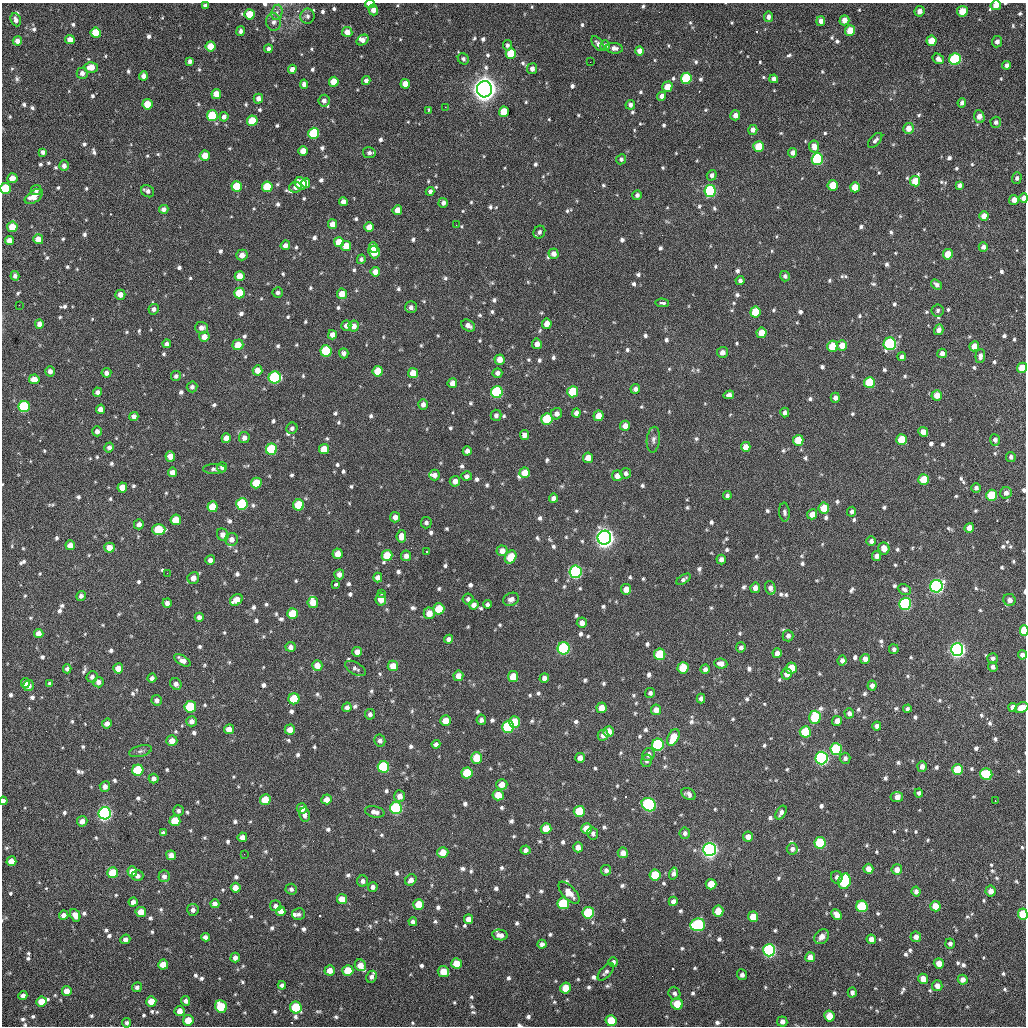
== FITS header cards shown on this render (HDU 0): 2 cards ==
NAXIS1  =                 1024 / length of data axis 1
NAXIS2  =                 1024 / length of data axis 2

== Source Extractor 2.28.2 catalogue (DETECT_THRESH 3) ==
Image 1024 x 1024 px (HDU 0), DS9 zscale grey, 1 PNG px = 1 image px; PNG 1028 x 1028 px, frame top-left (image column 1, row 1024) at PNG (2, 3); each listed source drawn as its Kron ellipse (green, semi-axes under 4 px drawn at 4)
Background 392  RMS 17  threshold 51.4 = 3 sigma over >= 5 px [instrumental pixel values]
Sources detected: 1098; of the 1098, the 500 brightest by FLUX_AUTO listed and drawn (598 fainter detections omitted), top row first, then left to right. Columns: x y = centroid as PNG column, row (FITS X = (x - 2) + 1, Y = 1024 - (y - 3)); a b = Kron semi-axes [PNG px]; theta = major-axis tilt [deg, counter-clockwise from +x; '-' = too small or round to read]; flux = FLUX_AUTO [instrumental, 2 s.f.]
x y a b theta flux
370 4 5 3 - 1.5e+04
996 5 5 4 - 9.7e+03
205 6 4 4 - 3.6e+03
373 10 5 4 - 6.7e+03
919 11 5 5 - 6.8e+03
962 11 5 5 - 2.1e+04
277 12 8 5 80 4.0e+03
250 14 5 5 - 2.6e+04
307 16 7 7 - 4.4e+03
768 17 5 4 - 5.9e+03
16 20 7 5 -68 5.1e+03
844 20 5 5 - 9.2e+03
821 21 5 4 - 7.0e+03
274 22 9 7 -83 5.7e+03
241 31 5 4 - 3.2e+03
850 31 5 5 - 2.5e+04
347 32 5 5 - 1.1e+04
96 33 5 5 - 2.6e+04
70 40 5 4 - 1.0e+04
362 40 6 5 - 7.6e+03
17 41 4 4 - 6.5e+03
931 41 5 5 - 2.1e+04
997 42 6 5 - 4.3e+03
598 44 9 5 -52 4.7e+03
507 45 5 4 - 3.2e+03
210 46 5 5 - 2.0e+04
605 46 5 5 - 6.5e+03
614 48 8 5 -6 5.7e+03
268 49 4 4 - 3.4e+03
639 51 5 4 - 8.3e+03
511 54 5 5 - 4.0e+04
463 59 6 5 - 3.3e+03
938 59 6 5 - 5.7e+03
955 59 6 5 - 1.4e+05
190 61 4 4 - 4.4e+03
590 62 2 2 - 3.3e+03
1007 65 4 4 - 4.6e+03
91 67 6 5 - 1.4e+04
292 69 4 4 - 6.9e+03
532 69 5 5 - 5.6e+03
82 73 5 5 - 5.7e+03
143 76 4 4 - 6.2e+03
686 78 5 5 - 8.4e+04
774 79 4 4 - 5.3e+03
366 80 4 4 - 4.7e+03
334 82 5 5 - 2.1e+04
304 84 4 4 - 5.3e+03
405 84 5 4 - 9.4e+03
667 87 5 5 - 1.7e+04
484 89 8 7 - 1.5e+06
216 94 5 5 - 1.5e+04
662 96 5 4 - 5.0e+03
258 99 5 4 - 5.4e+03
324 101 6 5 - 5.2e+03
962 103 5 4 - 3.2e+03
147 104 5 5 - 2.5e+04
630 105 5 5 - 4.2e+03
445 107 2 2 - 9.9e+03
428 111 4 3 - 3.3e+03
504 112 5 5 - 3.4e+04
735 115 5 5 - 7.3e+03
212 116 5 5 - 5.6e+04
224 117 5 4 - 4.7e+03
979 117 6 5 - 9.1e+03
252 121 5 5 - 3.0e+04
996 122 5 5 - 3.4e+03
908 128 5 5 - 9.7e+03
753 130 5 4 - 6.0e+03
314 133 5 5 - 8.3e+04
875 140 9 5 48 3.7e+03
814 146 6 5 - 8.7e+03
758 147 5 5 - 3.1e+04
303 151 5 5 - 1.2e+04
43 152 4 4 - 4.1e+03
369 153 6 5 - 4.0e+03
793 153 5 4 - 6.4e+03
205 155 5 5 - 1.3e+04
621 159 5 5 - 3.2e+03
817 159 6 5 - 1.2e+05
64 166 5 5 - 5.2e+03
712 175 5 5 - 3.8e+03
12 178 5 5 - 1.1e+04
1017 178 5 5 - 3.1e+03
915 181 5 5 - 2.3e+04
306 183 5 4 - 1.2e+04
301 184 7 5 -49 2.4e+04
833 185 5 5 - 2.5e+04
959 185 4 4 - 4.0e+03
237 186 5 5 - 3.9e+04
267 187 5 5 - 4.0e+04
295 187 6 5 - 5.8e+03
855 187 5 5 - 2.0e+04
6 188 5 5 - 4.8e+04
36 190 5 5 - 3.2e+03
148 191 7 5 -36 4.4e+03
430 191 4 4 - 3.9e+03
710 191 6 5 - 1.5e+05
637 195 5 4 - 3.9e+03
34 197 10 6 35 1.2e+04
1024 198 5 4 - 8.9e+03
1014 200 5 5 - 9.2e+03
343 202 4 4 - 6.8e+03
443 203 5 4 - 4.3e+03
164 209 5 4 - 5.2e+03
397 210 5 4 - 1.1e+04
984 216 5 4 - 9.9e+03
333 224 5 4 - 9.8e+03
456 225 2 2 - 3.6e+03
12 227 5 5 - 2.0e+04
369 227 5 4 - 1.3e+04
539 232 6 5 - 3.6e+03
38 239 5 5 - 1.2e+04
10 240 4 4 - 1.0e+04
339 242 5 5 - 2.2e+04
285 245 5 4 - 5.9e+03
346 246 5 5 - 1.9e+04
373 247 5 4 - 1.0e+04
983 247 5 4 - 5.0e+03
374 252 6 5 - 3.1e+04
553 254 5 5 - 6.3e+03
948 254 5 5 - 2.1e+04
242 255 6 5 - 8.2e+03
361 259 5 4 - 3.1e+03
375 272 4 4 - 8.5e+03
15 276 5 4 - 3.5e+03
240 276 5 5 - 1.4e+04
785 276 5 5 - 3.4e+03
740 280 4 4 - 3.9e+03
936 285 6 4 -36 3.9e+03
278 292 5 5 - 3.2e+03
239 293 5 5 - 3.7e+04
342 294 5 5 - 1.3e+04
120 295 5 5 - 7.6e+03
662 303 7 3 -3 8.9e+03
19 305 2 2 - 6.6e+03
411 307 6 6 - 4.3e+03
154 309 5 5 - 4.3e+03
938 311 6 6 - 3.1e+03
755 312 5 5 - 3.7e+04
39 324 4 4 - 6.8e+03
547 324 5 4 - 9.3e+03
346 326 5 5 - 5.6e+03
354 326 5 5 - 7.1e+03
468 326 7 5 -32 6.1e+03
201 328 6 6 - 6.7e+03
939 330 5 4 - 6.7e+03
761 333 5 5 - 1.9e+04
332 335 4 4 - 7.5e+03
204 337 5 5 - 1.0e+04
167 344 4 4 - 3.7e+03
537 344 5 5 - 6.9e+03
890 344 6 6 - 1.6e+05
238 345 5 5 - 1.6e+04
832 346 5 5 - 2.5e+04
842 346 5 5 - 1.6e+04
974 346 5 5 - 1.2e+04
326 351 6 5 - 6.2e+04
722 352 5 5 - 5.7e+03
344 353 5 4 - 4.7e+03
942 353 5 4 - 5.5e+03
980 356 7 5 85 4.4e+03
902 357 4 4 - 3.8e+03
500 360 5 5 - 1.3e+04
1022 368 5 5 - 2.4e+04
257 370 5 5 - 1.0e+04
50 371 5 4 - 6.0e+03
378 371 5 5 - 2.7e+04
106 373 5 5 - 4.8e+03
413 373 5 5 - 1.5e+04
497 373 5 4 - 4.5e+03
176 376 5 5 - 3.2e+03
275 377 6 6 - 1.4e+05
34 379 5 5 - 1.4e+04
452 383 5 4 - 8.3e+03
869 383 5 5 - 6.4e+04
192 387 5 5 - 3.7e+03
635 389 5 4 - 4.5e+03
97 392 4 4 - 4.5e+03
497 392 6 6 - 1.4e+05
573 392 5 5 - 5.0e+04
729 395 5 4 - 4.4e+03
937 395 5 5 - 1.2e+04
835 398 5 4 - 5.2e+03
423 404 5 5 - 4.9e+03
24 407 5 5 - 9.8e+04
100 409 4 4 - 7.0e+03
785 412 5 4 - 3.8e+03
576 413 4 4 - 5.1e+03
556 414 6 5 - 5.9e+03
496 415 5 5 - 4.0e+03
134 416 4 4 - 5.6e+03
598 416 5 5 - 1.5e+04
547 419 6 5 - 5.9e+04
625 426 5 5 - 8.7e+03
292 428 6 5 - 3.6e+03
97 431 5 4 - 4.9e+03
923 432 5 4 - 8.3e+03
524 435 5 4 - 7.0e+03
226 438 5 4 - 9.7e+03
244 438 5 5 - 6.0e+03
653 440 13 6 83 4.4e+03
798 440 5 5 - 2.4e+04
901 440 5 5 - 2.9e+04
995 440 5 5 - 4.0e+03
109 447 5 4 - 4.2e+03
746 447 5 5 - 1.1e+04
271 449 6 5 - 7.5e+04
324 449 5 5 - 1.8e+04
467 451 4 4 - 6.6e+03
170 456 5 5 - 1.4e+04
1011 457 5 5 - 3.5e+03
588 458 5 5 - 1.3e+04
222 467 5 5 - 4.3e+03
214 469 11 5 0 4.3e+03
172 472 4 4 - 7.7e+03
525 473 5 5 - 1.7e+04
626 473 5 5 - 3.5e+03
434 475 5 5 - 6.1e+03
467 476 5 4 - 4.4e+03
617 476 5 5 - 9.0e+03
923 480 5 5 - 2.7e+04
455 481 5 5 - 8.2e+03
256 483 5 5 - 3.2e+04
122 487 5 5 - 1.4e+04
976 488 5 4 - 3.4e+03
1006 493 6 5 - 5.9e+03
727 495 4 4 - 3.2e+03
992 495 5 5 - 5.1e+04
553 498 4 4 - 5.2e+03
242 504 6 5 - 9.6e+04
299 505 5 5 - 4.2e+04
213 507 5 5 - 2.6e+04
824 508 5 5 - 2.9e+04
784 512 9 5 -85 3.1e+03
852 512 5 4 - 3.2e+03
812 514 5 5 - 1.1e+04
395 517 5 5 - 6.6e+03
176 520 5 5 - 2.6e+04
426 523 6 5 - 3.3e+03
139 524 5 5 - 5.5e+03
969 528 5 4 - 9.8e+03
159 529 6 5 - 4.9e+04
223 535 6 5 - 7.0e+03
401 536 6 5 - 1.0e+04
604 538 7 6 - 9.8e+05
232 539 6 6 - 7.4e+03
871 541 5 5 - 4.3e+03
70 545 5 5 - 9.2e+03
109 548 5 5 - 1.5e+04
884 548 6 5 - 1.1e+04
502 551 5 5 - 8.3e+03
426 552 3 3 - 6.1e+03
338 554 5 5 - 1.2e+04
387 555 5 5 - 2.8e+04
406 556 5 5 - 5.7e+03
876 556 5 4 - 4.9e+03
511 557 7 5 58 2.8e+04
721 559 5 4 - 5.3e+03
210 560 5 4 - 5.1e+03
575 572 6 6 - 2.0e+05
167 573 2 2 - 3.6e+03
339 574 5 5 - 6.0e+03
378 577 5 4 - 6.1e+03
193 578 6 6 - 8.9e+03
683 579 8 4 32 3.4e+03
336 584 4 3 - 1.4e+04
936 586 6 6 - 3.3e+05
755 588 5 5 - 7.2e+03
770 588 7 5 -73 5.2e+03
626 589 5 5 - 1.1e+04
904 590 7 5 -24 3.8e+03
382 593 3 2 - 3.4e+03
81 596 5 4 - 4.1e+03
381 599 6 5 - 1.6e+04
468 599 6 5 - 3.2e+03
511 599 8 6 24 5.3e+03
236 600 7 5 34 1.9e+04
1009 600 6 6 - 6.6e+03
167 603 5 4 - 4.9e+03
313 603 5 5 - 1.4e+04
487 604 4 4 - 3.2e+03
905 604 6 6 - 1.8e+05
474 605 5 4 - 5.9e+03
439 609 5 5 - 3.3e+04
292 613 5 5 - 2.9e+04
429 613 6 5 - 1.4e+04
199 617 4 4 - 4.5e+03
582 623 5 5 - 6.7e+03
1024 630 5 3 - 5.2e+04
39 633 4 4 - 8.1e+03
788 636 6 5 - 3.9e+03
449 639 4 4 - 4.6e+03
291 647 5 5 - 5.2e+03
741 647 5 5 - 3.9e+03
564 648 6 6 - 1.4e+05
894 649 5 4 - 3.5e+03
957 650 6 6 - 5.3e+05
357 652 5 5 - 8.7e+03
777 653 5 4 - 7.3e+03
660 654 6 5 - 5.7e+04
1022 655 4 4 - 5.1e+03
993 658 5 5 - 3.3e+03
865 659 5 5 - 6.6e+03
182 660 9 4 -32 6.3e+03
842 660 5 4 - 5.0e+03
721 664 6 5 - 7.5e+03
317 665 5 5 - 1.2e+04
393 666 5 5 - 1.5e+04
993 667 5 4 - 4.2e+03
118 668 5 5 - 1.4e+04
355 668 11 6 -29 3.8e+03
683 668 5 5 - 3.6e+04
791 668 5 5 - 2.4e+04
67 669 4 4 - 3.7e+03
705 669 5 4 - 3.8e+03
787 674 6 5 - 7.4e+03
458 676 5 5 - 9.7e+03
513 676 5 5 - 2.0e+04
92 677 6 5 - 4.3e+03
152 678 4 4 - 3.9e+03
544 678 5 4 - 5.2e+03
98 682 5 5 - 5.5e+03
25 683 5 4 - 7.8e+03
50 684 4 4 - 3.2e+03
176 684 6 5 - 4.9e+03
29 686 5 5 - 6.2e+03
872 686 5 4 - 5.2e+03
650 693 5 5 - 3.2e+03
294 699 5 5 - 4.0e+04
701 699 5 4 - 4.1e+03
157 700 5 5 - 4.5e+03
190 707 5 5 - 7.7e+04
347 707 5 4 - 4.6e+03
1013 707 4 4 - 7.0e+03
601 708 5 5 - 1.2e+04
1021 708 7 5 25 1.5e+04
907 709 4 4 - 3.3e+03
656 710 5 5 - 9.2e+03
849 713 5 4 - 4.3e+03
370 714 5 5 - 3.6e+03
815 717 7 5 89 5.3e+04
481 720 5 4 - 4.1e+03
192 721 5 5 - 5.9e+03
446 721 5 5 - 1.6e+04
837 721 5 4 - 7.2e+03
514 722 5 5 - 3.1e+04
107 723 5 5 - 6.1e+03
877 726 4 4 - 3.9e+03
508 727 6 6 - 1.1e+05
229 729 5 5 - 9.6e+03
290 730 5 5 - 1.1e+04
609 731 5 5 - 1.2e+04
805 732 5 5 - 4.9e+04
603 735 5 5 - 6.3e+03
673 737 9 5 64 2.7e+04
172 741 5 5 - 1.1e+04
380 741 6 5 - 4.4e+03
436 744 4 4 - 3.9e+03
658 745 6 6 - 1.4e+05
836 749 6 6 - 9.8e+04
140 751 12 5 13 3.5e+03
648 754 7 6 - 6.1e+03
477 758 6 5 - 2.8e+04
580 758 5 5 - 7.6e+03
822 758 6 6 - 3.2e+05
845 758 5 5 - 3.7e+03
647 761 6 5 - 3.1e+03
922 766 5 5 - 6.1e+03
383 767 6 6 - 8.3e+04
138 770 5 5 - 7.6e+04
957 770 5 5 - 3.7e+04
467 773 5 5 - 4.9e+04
986 774 6 5 - 6.0e+04
154 779 5 5 - 4.9e+03
502 784 5 5 - 1.1e+04
105 787 5 5 - 5.5e+03
919 793 4 4 - 3.5e+03
688 794 7 5 -32 4.2e+03
498 795 5 5 - 1.7e+04
400 796 6 5 - 8.2e+03
897 797 6 5 - 8.3e+03
327 799 5 5 - 9.1e+03
265 800 5 5 - 2.8e+04
3 801 4 3 - 4.0e+03
995 801 3 2 - 2.0e+04
649 805 7 6 - 2.2e+05
302 808 5 5 - 8.7e+03
396 808 6 6 - 1.5e+05
178 811 5 5 - 3.6e+03
375 812 10 5 -12 6.0e+03
579 812 5 5 - 4.3e+04
781 812 7 4 59 4.8e+03
105 813 6 6 - 3.6e+05
305 815 7 5 -80 5.0e+03
82 821 5 5 - 8.0e+03
175 821 5 5 - 3.0e+04
546 828 5 5 - 2.4e+04
587 829 5 5 - 2.1e+04
163 833 4 4 - 3.3e+03
593 833 6 5 - 3.3e+03
685 833 5 5 - 3.7e+03
242 837 5 4 - 6.8e+03
748 837 5 5 - 7.5e+03
820 843 6 5 - 7.4e+04
578 847 5 5 - 7.4e+03
709 849 6 6 - 5.9e+05
792 849 5 5 - 4.6e+03
525 850 5 4 - 5.0e+03
443 852 6 5 - 1.5e+04
623 853 5 5 - 8.7e+03
244 854 2 2 - 4.6e+03
171 855 5 4 - 7.4e+03
11 861 5 5 - 1.2e+04
868 869 5 5 - 8.1e+03
897 869 5 5 - 7.7e+03
606 870 5 5 - 3.9e+03
132 871 5 5 - 1.4e+04
113 873 5 5 - 4.1e+04
673 873 6 4 76 4.2e+03
655 875 5 5 - 3.7e+04
137 876 6 5 - 4.4e+03
164 876 6 5 - 5.0e+03
837 877 6 5 - 4.1e+03
411 880 6 5 - 6.0e+03
363 881 5 5 - 4.0e+03
844 881 8 6 77 8.1e+04
711 884 5 5 - 2.0e+04
373 887 5 5 - 4.4e+03
236 888 5 5 - 9.7e+03
291 889 6 5 - 3.5e+03
991 891 5 5 - 7.2e+03
916 892 5 4 - 4.2e+03
569 893 14 6 -47 1.3e+04
342 899 5 5 - 1.4e+04
673 901 5 4 - 5.7e+03
133 902 4 4 - 5.7e+03
563 903 6 6 - 6.4e+04
215 904 4 4 - 6.0e+03
419 904 5 5 - 2.5e+04
276 906 6 5 - 4.8e+03
862 906 6 5 - 8.0e+04
935 906 5 5 - 1.8e+04
193 910 6 5 - 4.6e+03
281 911 4 4 - 7.6e+03
718 911 5 5 - 2.0e+04
141 912 5 5 - 1.7e+04
588 913 6 6 - 8.7e+04
299 914 6 6 - 3.5e+03
1023 914 6 5 - 5.2e+04
64 915 4 4 - 6.3e+03
75 915 6 4 -64 9.0e+03
837 915 6 4 -47 9.6e+03
753 917 5 5 - 1.7e+04
468 919 5 4 - 9.1e+03
413 922 4 4 - 3.9e+03
698 925 7 6 - 1.5e+05
500 935 8 5 -10 6.1e+03
205 937 4 4 - 4.6e+03
822 937 8 6 47 8.8e+03
916 937 5 5 - 7.0e+03
125 939 5 4 - 4.3e+03
871 939 5 4 - 7.5e+03
950 943 5 5 - 3.8e+03
542 944 4 4 - 4.1e+03
769 950 6 6 - 2.1e+05
810 957 5 5 - 1.0e+04
235 958 5 4 - 5.2e+03
613 962 5 4 - 3.2e+03
457 963 5 5 - 2.4e+04
163 964 5 5 - 1.5e+04
939 964 5 4 - 9.8e+03
360 965 6 5 - 1.1e+04
330 970 5 5 - 1.1e+04
348 971 5 5 - 3.1e+04
443 971 6 5 - 2.1e+04
606 972 10 5 47 3.7e+03
742 975 5 5 - 3.9e+03
371 977 6 5 - 3.7e+03
923 979 5 5 - 1.1e+04
963 980 5 5 - 7.7e+03
282 985 4 4 - 4.3e+03
937 986 5 5 - 7.4e+03
137 987 5 4 - 3.4e+03
566 988 5 5 - 2.3e+04
67 991 5 5 - 1.1e+04
852 992 5 4 - 4.2e+03
674 993 6 6 - 3.3e+03
23 996 4 4 - 4.5e+03
151 1001 5 5 - 1.8e+04
186 1001 5 4 - 4.5e+03
41 1002 5 5 - 2.0e+04
677 1004 6 5 - 2.7e+04
221 1006 6 5 - 3.7e+04
296 1007 6 5 - 6.3e+04
180 1011 5 5 - 9.4e+03
829 1016 5 5 - 1.9e+04
188 1020 5 5 - 2.0e+04
611 1021 5 5 - 3.6e+04
782 1021 5 5 - 5.2e+03
127 1023 4 4 - 3.5e+03
At the frame edge (FLAGS 8, measured only in part): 10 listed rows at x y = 370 4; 996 5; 6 188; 1024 198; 1022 368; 1024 630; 1022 655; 1021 708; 3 801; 1023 914
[598 fainter detections neither listed nor drawn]